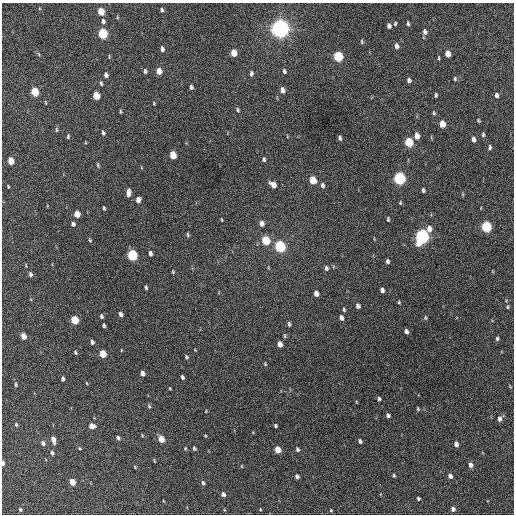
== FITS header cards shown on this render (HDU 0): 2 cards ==
NAXIS1  =                  512 / Axis length
NAXIS2  =                  512 / Axis length

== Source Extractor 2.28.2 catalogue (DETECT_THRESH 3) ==
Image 512 x 512 px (HDU 0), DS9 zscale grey, 1 PNG px = 1 image px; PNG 516 x 516 px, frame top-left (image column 1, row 512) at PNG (2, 3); no overlay
Background 588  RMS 17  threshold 50.2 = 3 sigma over >= 5 px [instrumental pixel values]
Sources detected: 147; all 147 listed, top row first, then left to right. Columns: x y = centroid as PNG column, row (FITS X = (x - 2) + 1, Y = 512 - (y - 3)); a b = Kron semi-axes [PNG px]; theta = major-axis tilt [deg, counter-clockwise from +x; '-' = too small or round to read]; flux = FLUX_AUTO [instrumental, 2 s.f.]
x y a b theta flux
162 10 4 4 - 2100
101 11 6 4 -74 22000
117 17 5 3 - 1200
103 21 7 5 -83 2700
395 24 4 3 - 1400
408 24 5 4 - 1800
389 26 5 4 - 3700
280 28 7 6 - 870000
425 32 6 5 - 3800
103 33 6 5 - 77000
361 42 6 3 90 1400
396 46 6 4 -85 4100
162 49 6 4 -77 3500
234 53 6 5 - 13000
448 54 5 4 - 11000
338 56 6 5 - 73000
109 57 6 2 -85 930
439 58 5 3 - 1100
145 71 5 3 - 2400
159 71 5 4 - 12000
284 71 5 4 - 2000
251 73 6 4 87 2500
106 75 5 4 - 3600
455 79 4 3 - 1400
409 80 5 4 - 3000
101 83 6 4 -86 1800
191 87 5 3 - 2200
282 90 6 4 -79 6000
35 92 6 4 -74 40000
96 95 6 4 -74 24000
436 95 4 3 - 1700
496 95 5 4 - 2800
154 103 5 3 - 970
238 110 6 4 -72 1600
120 112 5 3 - 1300
434 113 5 4 - 1400
478 121 4 3 - 1300
442 124 6 4 -83 14000
56 130 7 3 -82 1400
103 133 5 3 - 2200
483 135 5 4 - 1600
68 136 5 3 - 1500
417 136 6 4 -82 8700
340 138 4 3 - 2100
473 139 6 4 -82 4000
409 142 6 5 - 44000
490 147 5 3 - 2100
173 155 6 4 -77 20000
264 159 5 4 - 1900
11 161 5 4 - 16000
98 165 6 4 -81 1500
399 178 6 5 - 190000
313 180 6 5 - 24000
282 184 3 2 - 2500
273 185 6 5 - 9000
322 185 6 4 -78 2700
8 186 3 2 - 980
423 190 4 3 - 2300
128 192 7 4 84 7300
138 200 5 4 - 6100
400 203 5 3 - 1200
104 208 4 2 - 1500
77 214 5 4 - 14000
388 219 4 3 - 1500
221 220 5 2 - 880
262 223 6 5 - 4900
73 224 5 4 - 3000
486 227 6 5 - 100000
429 229 7 5 -86 7200
188 235 5 4 - 1600
422 236 7 6 - 330000
90 240 6 4 -61 1400
266 240 6 5 - 44000
280 246 6 5 - 130000
150 253 5 3 - 3300
132 255 6 5 - 99000
387 261 5 4 - 2700
326 268 6 5 - 2400
173 272 5 3 - 1200
30 274 5 4 - 2600
146 288 4 3 - 1700
382 290 5 4 - 3200
316 293 5 4 - 6900
399 302 4 3 - 1200
358 306 5 4 - 3700
507 307 6 4 77 1400
344 310 5 4 - 1600
121 314 5 4 - 4100
101 316 4 3 - 1900
341 318 6 4 -75 4000
425 318 6 4 -89 1700
75 320 5 4 - 37000
289 324 6 4 -80 1900
104 325 4 3 - 1900
406 331 5 4 - 4000
23 336 5 4 - 11000
284 336 7 3 -82 1400
497 339 5 4 - 2100
92 342 4 3 - 2800
280 344 5 4 - 7200
75 352 4 3 - 1500
103 354 5 4 - 25000
186 357 4 4 - 1700
265 364 4 3 - 1100
142 373 4 4 - 5100
182 377 5 3 - 2100
63 379 4 3 - 2500
16 384 4 3 - 1500
170 388 4 3 - 770
379 399 4 3 - 2200
149 406 6 4 -67 1600
418 409 5 4 - 1300
206 411 3 2 - 760
388 415 4 3 - 2400
499 419 6 5 - 4200
16 424 5 3 - 1300
275 425 3 3 - 1800
92 426 5 4 - 9600
142 435 5 3 - 1000
118 438 5 4 - 2600
161 439 5 4 - 14000
53 440 7 4 -75 7000
360 441 4 3 - 2300
43 443 5 5 - 3300
456 444 5 4 - 5000
79 448 5 3 - 1100
185 448 3 3 - 1100
194 448 4 3 - 1900
297 449 5 4 - 2200
278 450 5 4 - 18000
52 453 4 3 - 2400
154 461 5 3 - 930
3 463 4 2 - 4700
470 465 6 4 -83 4500
242 466 4 3 - 830
135 467 4 3 - 960
394 475 4 3 - 1400
297 476 4 4 - 2900
450 476 4 4 - 4700
72 482 5 4 - 16000
203 483 5 4 - 2100
223 494 5 4 - 3300
418 498 3 3 - 1900
20 509 5 4 - 2000
260 509 4 2 - 690
453 509 4 4 - 4100
331 510 4 3 - 920
At the frame edge (FLAGS 8, measured only in part): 1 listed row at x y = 3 463